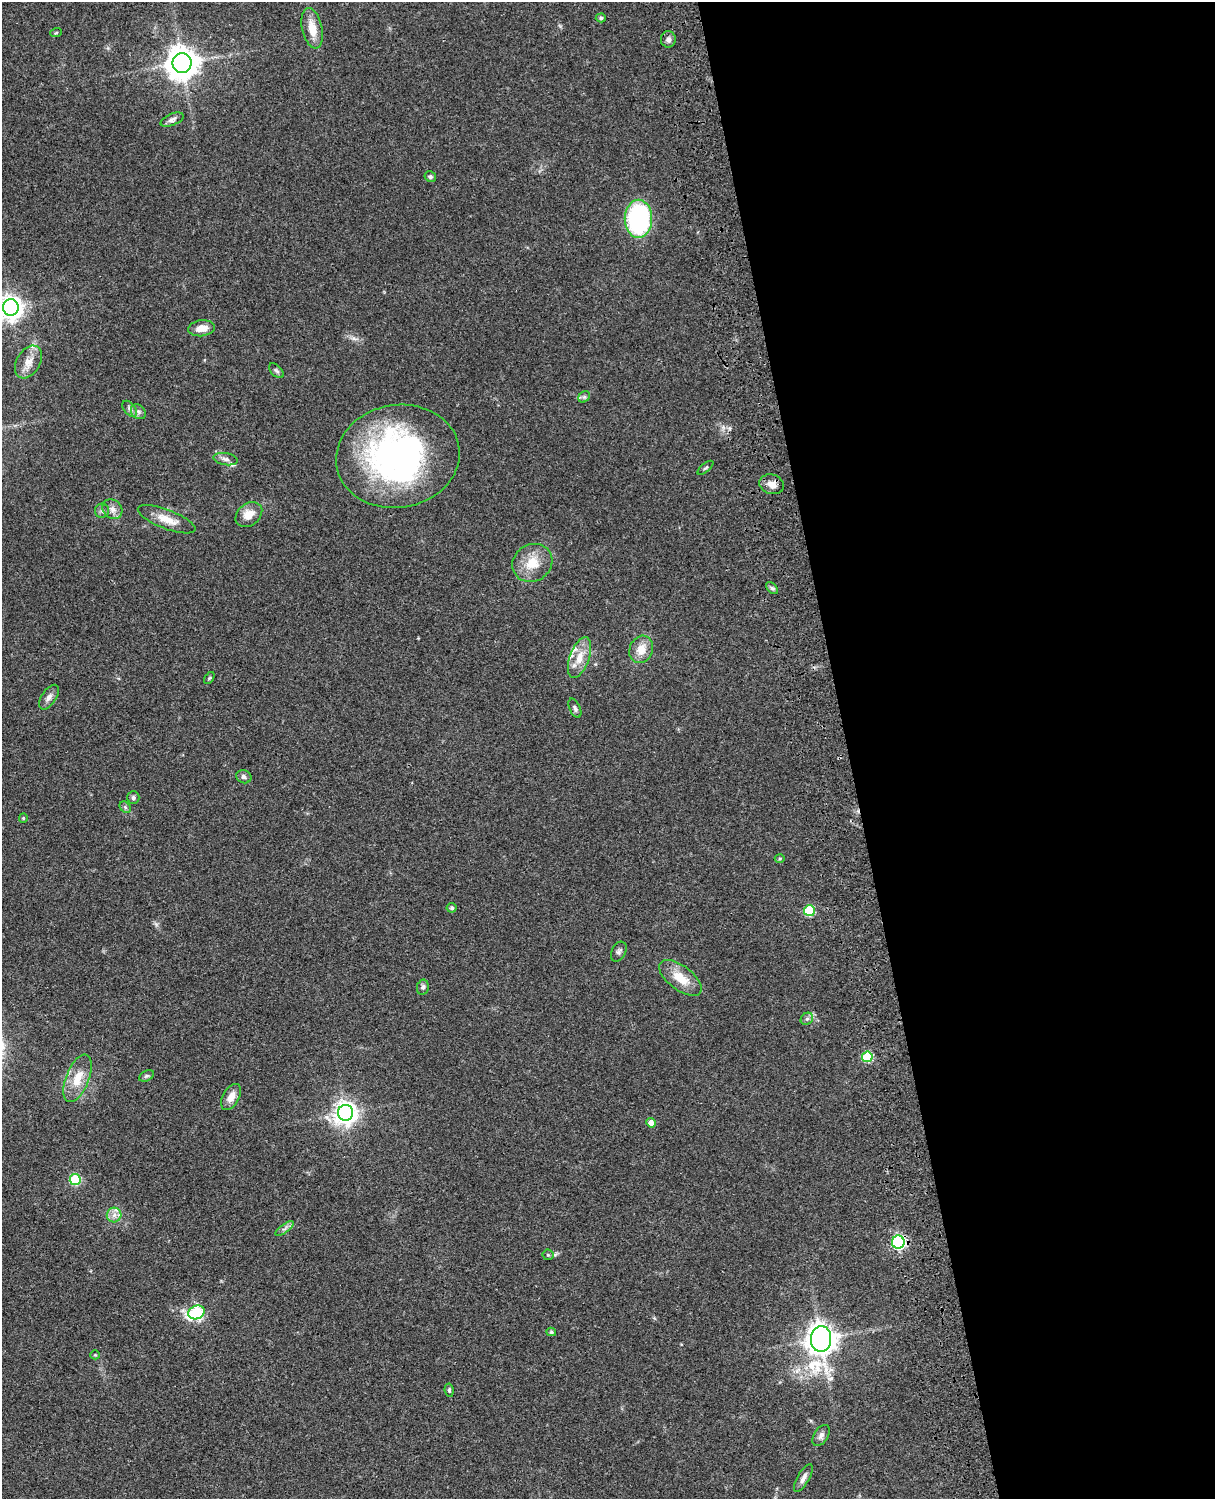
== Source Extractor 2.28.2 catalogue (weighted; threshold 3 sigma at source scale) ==
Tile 8 of 4 x 3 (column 4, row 2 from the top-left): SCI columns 3759-4971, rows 1772-3268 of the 5090 x 4927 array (HDU 1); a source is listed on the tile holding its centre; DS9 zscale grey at full resolution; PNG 1217 x 1501 px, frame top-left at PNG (2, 2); each listed source drawn as its Kron ellipse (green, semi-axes under 4 px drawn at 4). Shown black and unused: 30% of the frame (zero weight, under 3 of 4 exposures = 6% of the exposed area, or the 3 px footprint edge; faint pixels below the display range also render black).
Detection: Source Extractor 2.28.2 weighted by HDU 2 'WHT'; one run over the whole footprint, this tile lists its part. Background 0.0822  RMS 0.006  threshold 0.0272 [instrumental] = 3 sigma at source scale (4.5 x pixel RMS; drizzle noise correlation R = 1.50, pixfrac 1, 0.05/0.05 arcsec/px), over >= 5 px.
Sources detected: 62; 1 inside a brighter object's white glare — neither listed nor drawn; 2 inside a brighter listed object's ellipse — not listed separately; the other 59 listed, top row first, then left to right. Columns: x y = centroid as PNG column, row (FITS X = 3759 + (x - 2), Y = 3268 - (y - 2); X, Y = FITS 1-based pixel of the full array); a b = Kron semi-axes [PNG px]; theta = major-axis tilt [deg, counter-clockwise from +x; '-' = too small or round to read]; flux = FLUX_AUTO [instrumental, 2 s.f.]
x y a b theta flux
601 18 5 4 - 0.98
312 28 20 10 -77 9.6
56 33 6 3 19 0.67
668 39 8 7 - 2.3
182 63 10 9 - 970
172 120 12 6 21 2.3
430 177 6 5 - 1.2
638 219 19 13 89 92
11 307 8 8 - 490
201 328 13 8 7 6.2
28 362 18 11 59 7
276 371 9 5 -44 1.3
584 397 6 5 - 1.1
130 409 9 5 -50 1.8
138 412 8 6 -45 1.9
398 456 62 51 10 180
226 459 12 6 -10 2.3
706 468 9 3 40 0.84
772 484 13 9 -17 4.7
112 509 11 9 -44 3.6
102 511 7 7 - 1.7
249 514 15 11 39 8.2
167 519 30 9 -21 8.9
532 563 20 18 33 13
772 588 7 4 -44 1.2
641 649 14 11 66 7.8
579 657 21 10 71 9
209 678 7 3 53 0.75
49 697 14 7 56 3.3
575 708 10 5 -66 1.7
244 777 8 6 -22 1.9
133 798 6 6 - 1.5
125 807 6 5 - 1
23 818 4 4 - 0.69
780 858 5 3 - 0.64
452 908 5 5 - 1.2
809 911 5 5 - 33
619 952 10 7 62 1.9
680 978 25 12 -37 12
423 987 7 6 - 1.7
807 1019 7 5 43 1.5
867 1057 5 5 - 33
146 1076 8 5 26 1.1
78 1078 25 11 68 12
231 1097 14 8 60 5.6
346 1113 8 7 - 470
651 1123 5 4 - 3.8
75 1180 5 5 - 44
114 1215 7 7 - 2.9
285 1228 11 4 36 1.8
898 1242 6 6 - 110
548 1255 5 5 - 0.94
196 1312 8 6 25 59
551 1332 5 4 - 1.1
821 1339 13 10 86 730
95 1355 4 4 - 0.6
449 1390 7 4 -82 0.98
821 1435 12 7 57 2.5
803 1478 16 6 60 3.2
Overlapping masked pixels (flux is a lower limit): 2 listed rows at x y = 398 456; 898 1242
Isophote crosses this tile's border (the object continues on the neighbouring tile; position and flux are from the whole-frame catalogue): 1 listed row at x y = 11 307